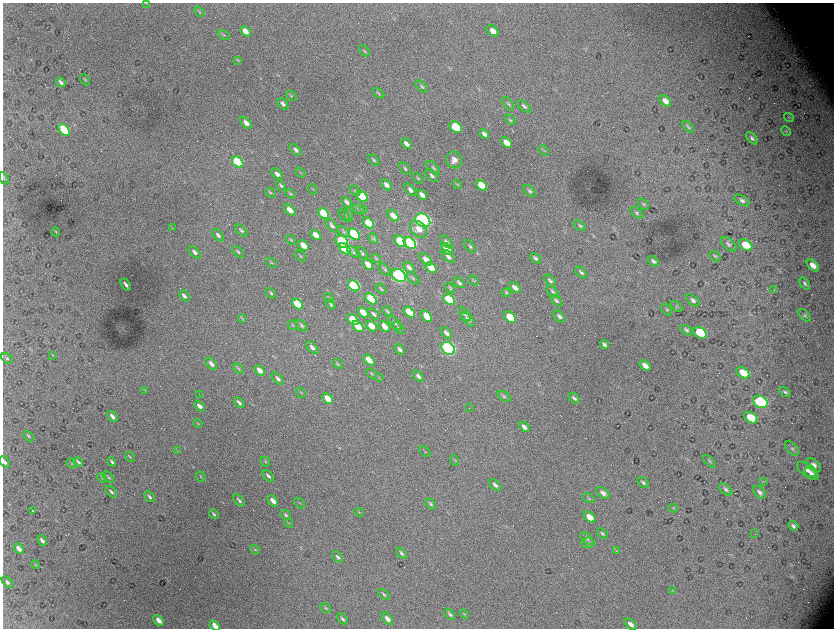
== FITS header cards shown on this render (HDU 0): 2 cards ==
NAXIS1  =                 1663 / length of data axis 1
NAXIS2  =                 1252 / length of data axis 2

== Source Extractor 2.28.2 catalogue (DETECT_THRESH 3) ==
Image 1663 x 1252 px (HDU 0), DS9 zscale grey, zoomed out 1/2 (1 PNG px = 2 x 2 image px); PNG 836 x 630 px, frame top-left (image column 2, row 1251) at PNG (3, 3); each listed source drawn as its Kron ellipse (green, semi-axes under 4 px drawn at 4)
Background 5570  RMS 90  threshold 271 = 3 sigma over >= 5 px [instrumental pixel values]
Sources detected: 289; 44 cannot appear on this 1/2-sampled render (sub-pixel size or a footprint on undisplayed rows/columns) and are neither listed nor drawn; the other 245 listed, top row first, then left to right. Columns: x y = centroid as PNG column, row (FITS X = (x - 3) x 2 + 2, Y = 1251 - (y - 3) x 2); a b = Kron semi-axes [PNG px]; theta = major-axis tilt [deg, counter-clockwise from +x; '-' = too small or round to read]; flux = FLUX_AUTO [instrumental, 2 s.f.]
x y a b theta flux
146 3 4 2 - 1.0e+04
199 12 6 4 -54 2.4e+04
245 31 6 4 -47 1.5e+05
493 31 7 4 -43 1.2e+05
224 35 6 3 -26 2.0e+04
364 51 7 2 -55 1.9e+04
238 60 3 2 - 1.1e+04
85 80 6 3 -52 1.8e+04
61 82 5 3 - 4.5e+04
422 87 7 4 -44 3.3e+04
378 93 7 3 -36 2.5e+04
291 96 6 3 -45 1.9e+04
665 101 7 4 -42 1.3e+05
283 104 7 3 -48 5.1e+04
508 104 8 3 -54 3.0e+04
524 106 8 4 -39 4.2e+04
789 118 5 1 - 1.0e+04
510 120 6 4 -46 2.8e+04
246 123 7 4 -48 1.1e+05
456 127 7 5 -38 8.4e+05
688 127 7 3 -45 3.1e+04
64 130 7 4 -49 1.3e+06
786 131 5 3 - 2.0e+04
484 134 5 3 - 5.8e+04
752 138 7 4 -48 4.7e+04
506 143 6 4 -43 2.1e+05
406 144 6 3 -46 7.6e+04
296 150 7 4 -47 5.6e+04
544 151 6 3 -50 1.9e+04
374 160 6 3 -46 2.5e+04
454 160 8 8 - 1.2e+05
238 162 6 4 -44 1.7e+06
405 168 7 3 -46 2.8e+04
433 168 9 3 -48 3.4e+04
300 172 6 1 -41 1.2e+04
277 174 6 3 -45 6.4e+04
432 176 8 4 -49 5.1e+04
4 178 6 2 -60 1.7e+04
418 178 6 3 -50 2.3e+04
457 184 5 3 - 1.7e+04
281 185 6 3 -47 2.7e+04
386 185 6 3 -45 7.9e+04
481 185 6 4 -41 3.2e+05
313 189 5 2 - 1.2e+04
410 190 7 4 -48 5.9e+04
355 191 6 3 -44 2.3e+04
529 191 7 4 -42 4.1e+04
270 193 6 3 -40 1.8e+04
290 194 5 3 - 1.8e+04
422 195 6 3 -44 8.2e+04
362 197 6 4 -42 1.2e+06
742 200 8 4 -32 5.6e+04
347 202 6 3 -44 4.8e+04
643 204 7 4 -50 3.0e+04
290 210 7 4 -45 1.4e+05
359 210 7 3 -39 2.6e+04
364 210 4 4 - 2.2e+04
324 213 6 4 -45 8.5e+05
637 213 7 4 -43 3.4e+04
349 215 7 4 -83 3.0e+04
344 216 7 2 -46 2.0e+04
393 216 7 4 -43 1.7e+05
423 220 8 6 -36 7.2e+06
369 223 6 4 -43 6.5e+05
332 226 8 4 -51 4.9e+04
580 226 6 4 -39 2.8e+04
172 228 4 2 - 9.5e+03
419 229 10 6 -46 1.8e+05
241 230 7 3 -43 3.1e+04
56 232 4 2 - 1.4e+04
344 232 7 4 -35 3.4e+04
354 234 7 4 -43 1.9e+06
218 235 7 4 -49 5.0e+04
316 235 6 4 -44 1.7e+05
373 238 5 4 - 3.0e+04
291 240 5 3 - 1.9e+04
342 241 7 5 -45 1.8e+06
400 241 6 4 -45 6.6e+05
446 242 8 4 -48 4.6e+04
410 243 7 5 -39 3.0e+06
729 244 9 5 -42 4.6e+04
303 245 6 4 -45 2.4e+05
746 245 7 5 -35 3.9e+05
470 246 8 4 -47 3.4e+04
345 249 7 4 -40 1.3e+06
447 249 7 4 -41 2.6e+05
195 252 7 3 -46 5.9e+04
238 252 7 2 -45 2.6e+04
354 252 8 3 -39 2.6e+04
362 253 7 3 -48 2.4e+04
300 256 6 3 -42 2.0e+04
448 256 8 4 -45 6.7e+04
715 256 6 4 -39 3.0e+04
376 258 5 3 - 1.8e+04
535 258 6 3 -44 4.1e+04
426 259 7 4 -43 1.0e+05
653 261 6 3 -40 4.0e+04
272 263 6 3 -35 1.5e+04
368 264 6 3 -44 1.8e+05
813 265 7 4 -44 1.5e+05
409 267 6 3 -46 7.0e+04
431 267 6 4 -41 3.6e+05
385 270 7 3 -47 3.0e+04
581 273 7 3 -43 4.0e+04
399 275 7 5 -38 6.0e+06
413 278 8 3 -46 3.3e+04
474 281 5 2 - 1.6e+04
550 281 7 4 -44 3.7e+04
459 283 6 3 -45 3.8e+04
805 283 7 3 -50 3.8e+04
126 284 6 2 -56 5.9e+04
354 286 6 4 -42 2.0e+06
450 288 6 3 -51 2.2e+04
515 288 7 4 -42 9.4e+04
381 289 6 2 -41 2.3e+04
774 290 3 2 - 1.2e+04
552 291 7 3 -45 2.9e+04
271 293 6 3 -45 2.5e+04
506 293 4 4 - 2.1e+04
184 296 6 3 -47 5.1e+04
329 298 5 3 - 1.9e+04
371 299 7 4 -40 7.5e+05
449 299 7 4 -39 1.0e+06
693 300 8 4 -43 5.5e+04
556 301 7 4 -46 3.5e+04
297 304 6 4 -43 7.7e+05
330 304 5 2 - 2.6e+04
677 306 7 3 -41 2.0e+04
667 310 7 4 -49 2.9e+04
387 311 6 3 -46 2.4e+04
363 312 6 3 -44 2.4e+05
409 312 6 4 -41 6.0e+05
373 314 7 3 -46 4.6e+04
465 314 8 3 -52 3.5e+04
805 315 8 4 -45 3.0e+04
427 316 6 4 -49 3.1e+05
510 317 7 4 -40 5.1e+05
559 317 7 4 -45 4.4e+04
242 318 4 2 - 1.4e+04
353 320 6 4 -41 8.1e+05
468 320 9 4 -44 7.3e+04
395 323 8 3 -48 3.5e+04
293 325 5 2 - 1.4e+04
302 325 7 3 -45 3.0e+04
371 326 6 4 -43 3.1e+05
384 326 6 4 -47 1.9e+05
358 327 6 4 -42 6.3e+05
399 328 7 3 -41 2.7e+04
686 330 7 4 -35 3.6e+04
446 333 7 4 -44 6.6e+04
700 333 7 5 -34 7.5e+05
604 345 5 3 - 5.1e+04
312 347 7 3 -45 6.2e+04
448 348 8 5 -38 5.6e+06
400 349 6 3 -45 5.4e+04
53 355 3 1 - 8.6e+03
7 358 6 4 -41 3.0e+04
369 360 6 4 -44 2.7e+05
211 364 7 3 -47 7.6e+04
338 364 6 3 -37 2.1e+04
645 366 6 4 -40 1.1e+05
238 369 6 3 -45 2.3e+04
259 370 6 3 -46 1.2e+05
743 373 7 5 -34 3.2e+05
372 374 6 3 -43 2.1e+04
418 376 7 3 -46 5.0e+04
379 378 3 3 - 1.2e+04
278 379 8 4 -46 5.3e+04
145 390 3 2 - 1.1e+04
785 392 6 4 -31 3.7e+04
301 393 5 2 - 1.4e+04
199 394 4 1 - 6.5e+03
504 396 7 3 -36 2.9e+04
574 398 6 3 -44 4.3e+04
328 399 6 3 -44 3.1e+05
760 402 8 6 -28 1.7e+06
239 403 6 3 -47 4.5e+04
199 406 6 3 -48 8.6e+04
469 408 2 1 - 9.8e+03
112 416 6 3 -51 6.5e+04
751 418 7 5 -33 4.0e+05
198 423 4 3 - 1.5e+04
524 427 6 3 -43 6.3e+04
29 436 6 3 -45 2.3e+04
792 449 9 5 -48 4.2e+04
178 451 3 2 - 1.0e+04
425 451 7 2 -41 1.5e+04
130 457 5 3 - 1.9e+04
455 460 5 3 - 1.6e+04
710 461 7 3 -47 2.7e+04
4 462 6 3 -50 4.5e+04
78 462 5 2 - 2.9e+04
112 462 5 2 - 3.3e+04
265 462 5 3 - 1.9e+04
71 463 5 3 - 1.7e+04
814 465 8 5 -42 8.7e+04
807 470 11 5 -30 1.2e+05
811 474 8 5 -36 7.4e+04
268 476 7 3 -49 4.2e+04
108 477 7 3 -47 2.6e+04
201 477 5 3 - 1.6e+04
102 478 5 2 - 1.5e+04
763 482 3 2 - 1.0e+04
643 483 7 3 -43 3.8e+04
495 485 7 4 -42 4.8e+04
726 489 8 4 -40 4.8e+04
111 492 7 3 -43 4.4e+04
760 492 7 5 -43 6.1e+04
603 493 8 4 -38 8.4e+04
149 497 6 3 -48 3.1e+04
589 498 6 4 -34 2.6e+04
239 500 7 3 -48 3.8e+04
273 501 6 3 -47 1.3e+05
299 503 6 2 -45 1.3e+04
431 504 6 3 -47 3.3e+04
673 508 4 3 - 1.7e+04
33 511 3 2 - 1.1e+04
359 512 5 3 - 1.6e+04
214 514 5 2 - 2.7e+04
286 515 6 3 -42 2.3e+04
590 517 7 4 -38 1.8e+05
289 523 4 2 - 1.2e+04
793 526 5 3 - 4.6e+04
602 533 6 3 -38 2.8e+04
755 534 2 1 - 1.3e+04
587 539 8 4 -44 4.4e+04
42 540 6 3 -49 5.8e+04
588 543 6 5 - 3.5e+04
19 549 6 3 -49 9.4e+04
255 550 5 3 - 1.9e+04
616 551 3 2 - 1.1e+04
401 553 6 3 -48 3.3e+04
337 557 7 3 -50 3.4e+04
36 565 4 3 - 1.3e+04
7 582 7 3 -47 4.1e+04
673 591 4 2 - 1.2e+04
384 594 7 3 -40 2.8e+04
326 608 6 3 -39 2.1e+04
450 614 6 3 -47 3.8e+04
464 614 5 3 - 1.5e+04
342 619 6 3 -47 3.3e+04
387 619 7 4 -47 9.8e+04
159 620 6 3 -47 1.3e+05
631 624 7 4 -42 7.9e+04
215 626 6 3 -45 1.5e+05
At the frame edge (FLAGS 8, measured only in part): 2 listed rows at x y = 4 462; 215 626
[44 sub-pixel or undisplayed-footprint detections neither listed nor drawn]